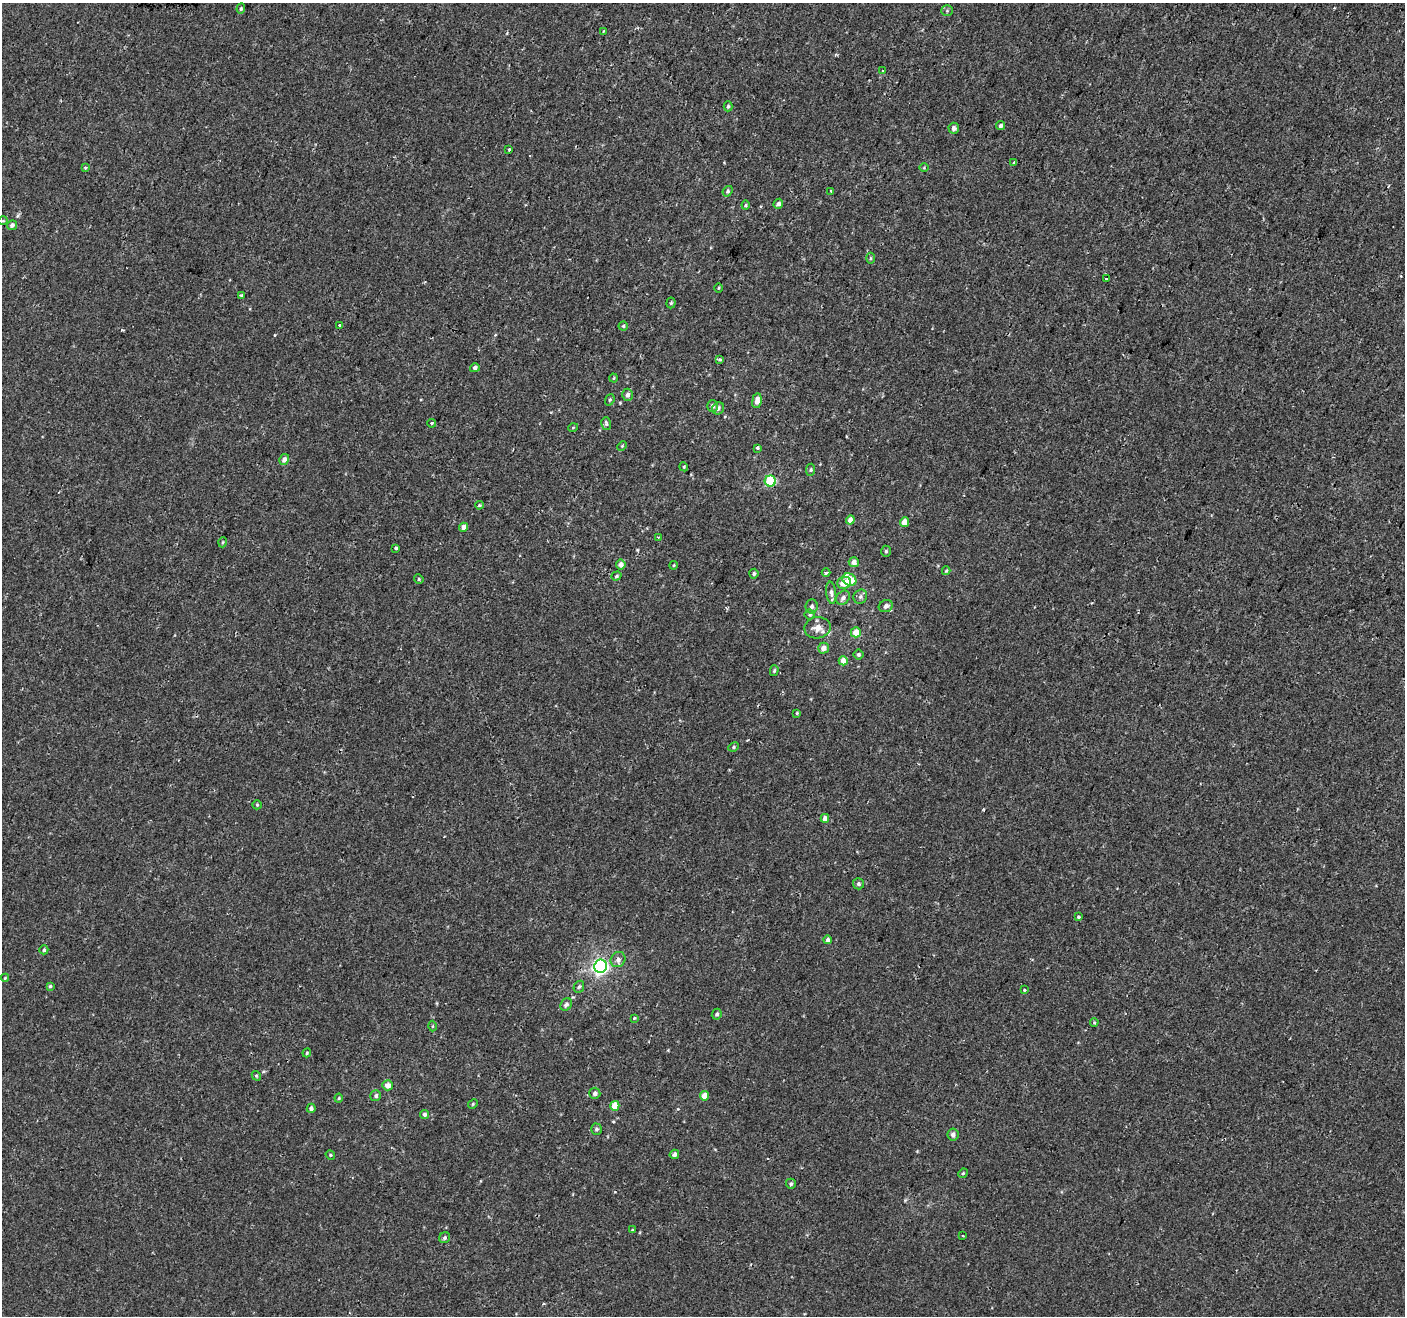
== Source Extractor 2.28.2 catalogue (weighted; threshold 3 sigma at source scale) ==
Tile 10 of 4 x 4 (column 2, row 3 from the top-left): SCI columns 1459-2861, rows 1573-2886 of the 5713 x 5842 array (HDU 1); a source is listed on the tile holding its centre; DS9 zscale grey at full resolution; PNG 1407 x 1318 px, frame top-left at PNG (2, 3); each listed source drawn as its Kron ellipse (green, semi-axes under 4 px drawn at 4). Shown black and unused: <1% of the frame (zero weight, under 2 of 3 exposures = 3% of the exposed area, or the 3 px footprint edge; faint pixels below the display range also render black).
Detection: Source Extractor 2.28.2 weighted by HDU 2 'WHT'; one run over the whole footprint, this tile lists its part. Background -4.00e-04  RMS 0.0031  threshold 0.0139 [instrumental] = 3 sigma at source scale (4.5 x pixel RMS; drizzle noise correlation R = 1.50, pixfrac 1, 0.0396/0.0396 arcsec/px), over >= 5 px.
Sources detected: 113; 2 cosmic-ray / hot-pixel residue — neither listed nor drawn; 1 inside a brighter listed object's ellipse — not listed separately; the other 110 listed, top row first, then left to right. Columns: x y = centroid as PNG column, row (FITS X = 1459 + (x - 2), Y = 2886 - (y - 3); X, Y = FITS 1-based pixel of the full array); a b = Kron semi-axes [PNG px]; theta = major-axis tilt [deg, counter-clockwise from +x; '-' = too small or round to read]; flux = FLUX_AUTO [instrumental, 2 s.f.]
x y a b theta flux
241 9 5 4 - 0.42
947 11 5 5 - 0.45
603 32 2 2 - 0.24
883 71 3 3 - 0.94
728 106 5 4 - 0.43
1001 126 5 4 - 0.67
954 128 5 5 - 1.3
509 150 3 3 - 0.84
1013 163 3 3 - 0.53
85 168 4 4 - 0.36
924 168 5 3 - 0.26
728 191 6 4 51 0.53
831 191 4 3 - 0.32
778 204 5 4 - 0.96
746 205 4 4 - 0.33
3 221 5 3 - 0.27
12 225 5 4 - 0.92
870 258 5 3 - 0.33
1106 279 3 3 - 2.2
719 288 4 3 - 0.26
241 295 3 3 - 0.83
671 303 5 4 - 0.43
340 325 4 3 - 1.8
623 326 4 4 - 0.39
720 359 4 3 - 0.52
475 368 5 4 - 0.84
614 378 4 3 - 0.25
628 395 6 5 - 1
610 400 6 4 68 0.43
757 401 7 5 80 2.3
712 406 5 5 - 1
718 408 6 5 - 0.91
431 423 4 3 - 0.92
606 423 6 5 - 0.74
573 428 5 3 - 0.25
622 446 5 4 - 0.31
757 448 3 3 - 1.1
284 459 5 5 - 1.2
684 467 4 3 - 0.27
811 470 6 4 83 0.45
770 481 5 5 - 19
479 505 4 3 - 0.33
850 520 4 4 - 2.1
904 522 5 4 - 2.4
463 527 4 4 - 1.3
658 537 3 3 - 0.22
223 542 5 3 - 0.27
396 548 4 3 - 0.62
886 551 5 5 - 0.45
854 562 5 5 - 1.5
621 565 5 5 - 1.7
674 565 4 3 - 0.28
946 571 4 3 - 0.36
826 573 4 3 - 0.97
754 574 5 4 - 0.59
616 576 5 4 - 0.45
419 579 5 4 - 0.37
849 579 7 5 -30 6.3
844 583 7 6 - 3.3
831 593 11 5 -83 0.98
860 597 7 6 - 0.85
843 598 8 6 48 1.1
812 606 7 6 - 0.72
886 606 7 6 - 1.1
810 614 5 5 - 0.43
817 628 13 10 9 2.7
856 632 5 5 - 3.3
823 648 5 5 - 1.8
858 654 5 5 - 0.49
843 661 4 4 - 2.9
774 671 5 4 - 0.4
797 713 4 3 - 0.27
734 747 5 4 - 0.44
257 805 5 4 - 0.36
825 818 4 4 - 1.6
858 884 5 5 - 0.64
1078 917 4 3 - 0.4
828 940 4 4 - 0.91
44 950 4 4 - 0.56
618 960 8 7 - 1.2
600 966 6 6 - 83
5 978 4 3 - 0.25
50 986 4 4 - 0.39
579 987 6 5 - 0.58
1024 990 4 3 - 0.37
566 1004 7 5 54 0.77
717 1014 5 4 - 0.58
634 1018 3 3 - 0.72
1094 1022 4 4 - 0.28
432 1026 5 3 - 0.3
307 1053 4 4 - 0.36
256 1076 5 4 - 0.35
388 1085 5 5 - 1.7
595 1093 5 5 - 0.9
376 1096 5 5 - 0.71
705 1096 5 4 - 4.4
339 1098 4 4 - 0.29
473 1104 5 4 - 0.34
615 1106 5 4 - 4.9
311 1108 4 4 - 0.92
425 1114 4 4 - 0.82
596 1129 5 5 - 0.58
953 1134 6 5 - 0.98
674 1154 5 4 - 1
330 1155 5 4 - 0.35
963 1173 5 4 - 0.33
791 1184 5 5 - 0.58
633 1230 4 3 - 0.38
962 1235 3 2 - 0.26
445 1238 6 5 - 0.67